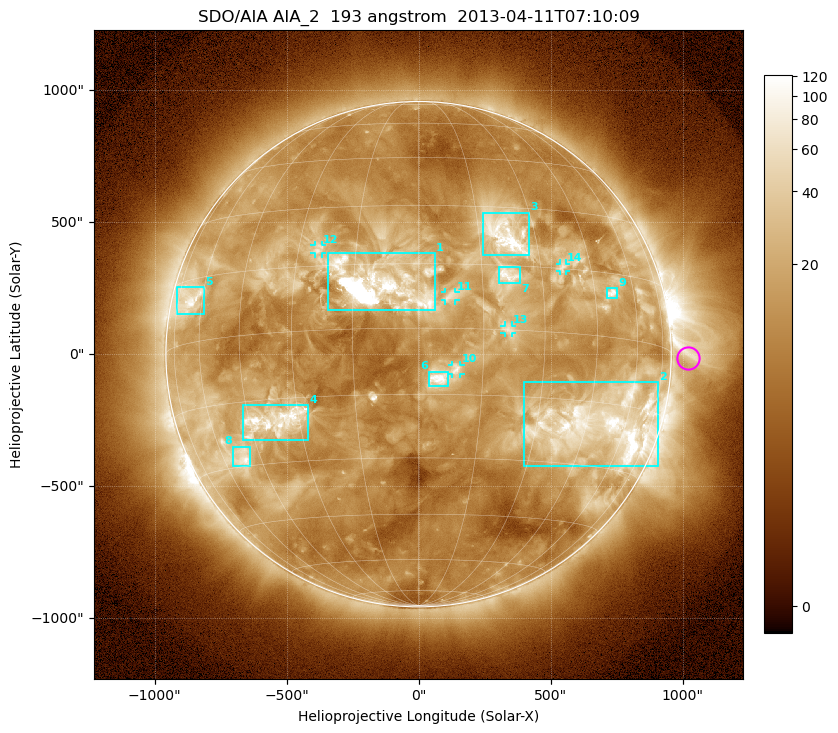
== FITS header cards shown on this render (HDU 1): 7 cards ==
TELESCOP= 'SDO/AIA'
INSTRUME= 'AIA_2'
WAVELNTH=                  193
WAVEUNIT= 'angstrom'
DATE-OBS= '2013-04-11T07:10:09.50'
CTYPE1  = 'HPLN-TAN'
CTYPE2  = 'HPLT-TAN'

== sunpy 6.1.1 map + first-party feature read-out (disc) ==
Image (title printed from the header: SDO/AIA AIA_2  193 angstrom  2013-04-11T07:10:09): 1024 x 1024 px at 2.4 arcsec/px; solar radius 957 arcsec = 399 px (full disc in frame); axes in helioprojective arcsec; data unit not stated in the header (colour bar unlabelled)
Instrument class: DISC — disc imager (sunpy class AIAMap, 193 A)
Bright regions (active regions / flare kernels): reference = the median radial profile (limb darkening/brightening removed); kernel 9 px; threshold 5 sigma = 37.1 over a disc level ~13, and >= 1.15x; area >= 12 px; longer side >= 10 px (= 24 arcsec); searched inside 0.97 R_sun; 14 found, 14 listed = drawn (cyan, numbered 1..; 5 of them under ~33 arcsec drawn as corner ticks so the feature stays visible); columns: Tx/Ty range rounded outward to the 5 arcsec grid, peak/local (2 s.f.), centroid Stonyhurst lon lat
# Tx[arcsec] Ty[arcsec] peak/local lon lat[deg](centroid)
1 -345..65 165..385 130 -9 +10
2 395..910 -425..-105 13 +52 -20
3 245..420 375..535 12 +22 +23
4 -665..-415 -325..-195 10 -37 -20
5 -915..-810 150..255 7.5 -67 +10
6 35..115 -120..-65 11 +5 -11
7 305..385 270..330 6.5 +21 +13
8 -705..-635 -425..-350 8.8 -51 -28
9 710..755 210..250 9.5 +51 +10
10 125..160 -75..-40 5.3 +9 -9
11 100..140 205..235 4.8 +7 +7
12 -395..-365 380..415 4.6 -25 +19
13 325..355 80..110 4.4 +21 +0
14 535..560 315..345 4.2 +36 +15
Off-limb structures (1.02-1.3 R_sun): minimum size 162 px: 3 found; the strongest spans PA ~230..305 deg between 1.02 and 1.3 R_sun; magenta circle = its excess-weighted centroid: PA ~270 deg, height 1.07 R_sun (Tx ~1020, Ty ~-15 arcsec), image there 2.8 x the reference